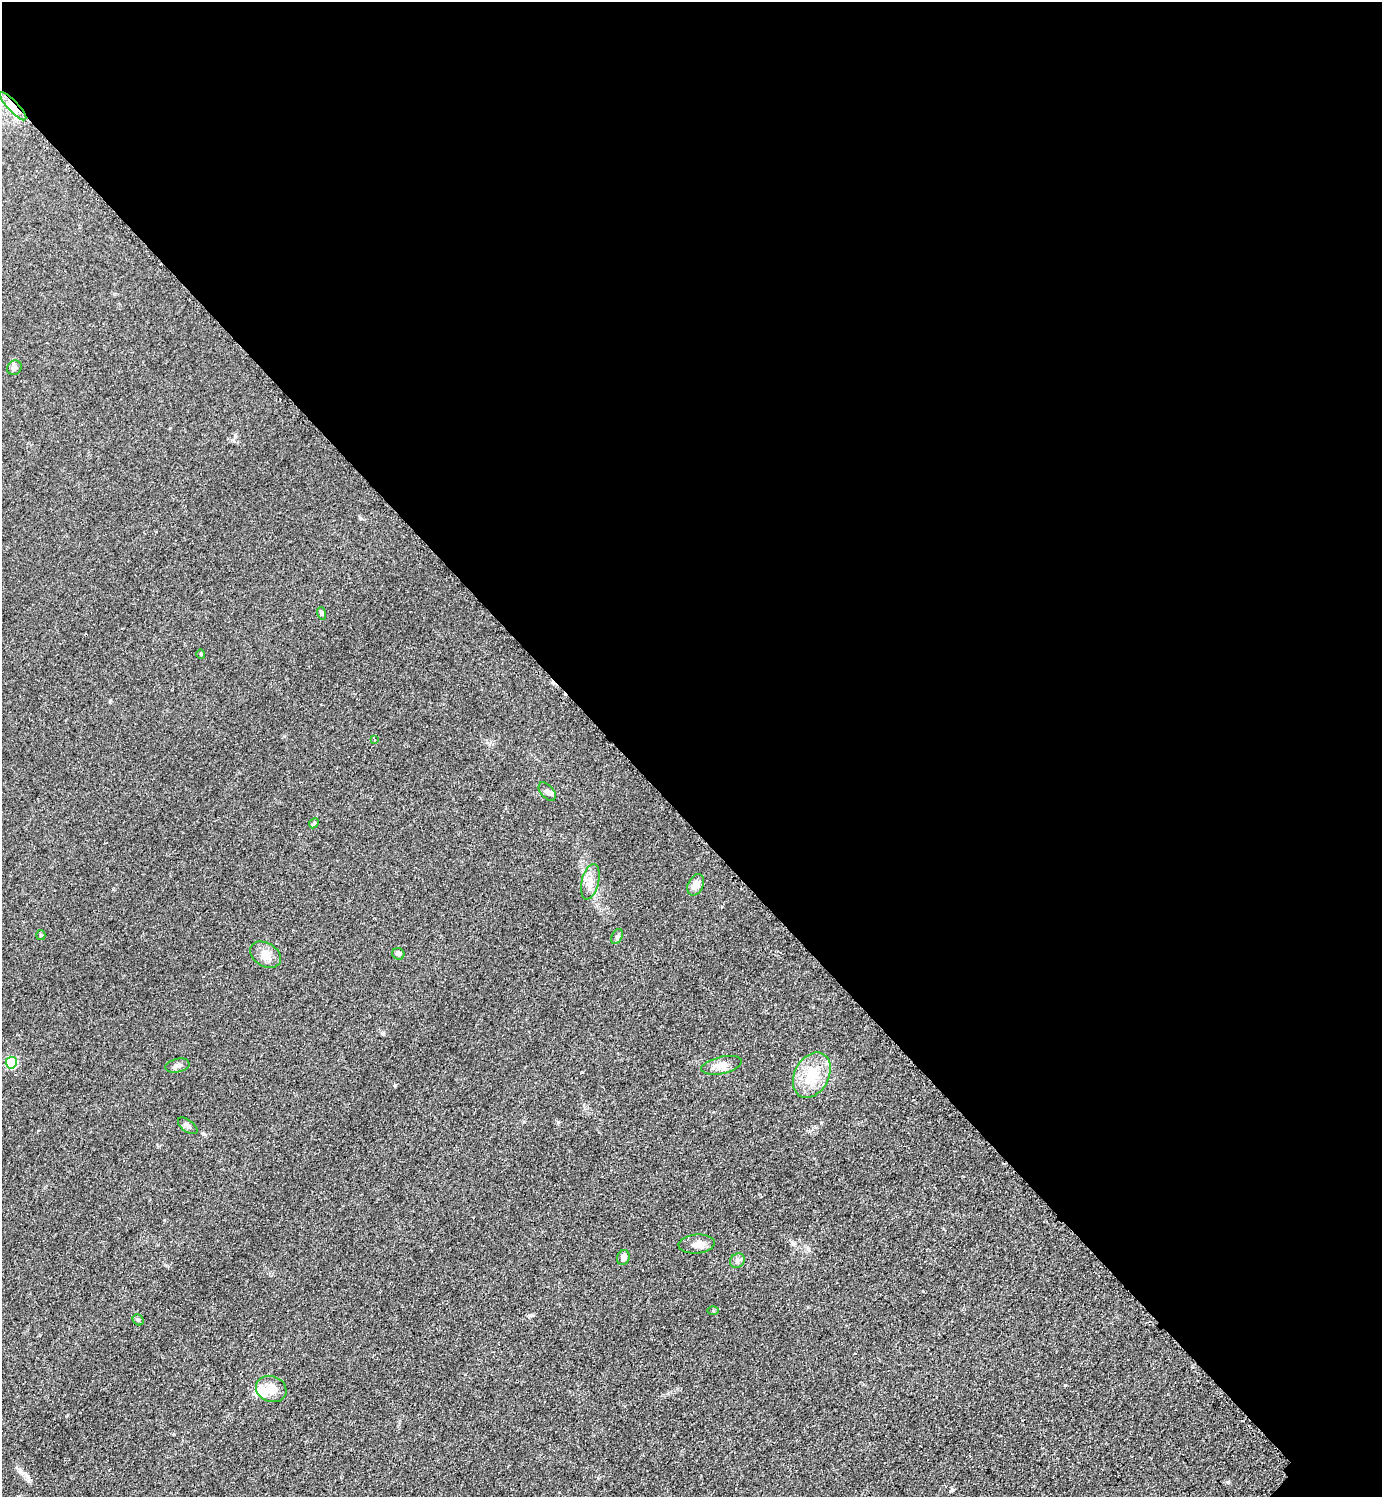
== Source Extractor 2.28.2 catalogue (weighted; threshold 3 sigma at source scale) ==
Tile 3 of 4 x 4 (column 3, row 1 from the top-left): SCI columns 3076-4455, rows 4494-5988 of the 6004 x 6004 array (HDU 1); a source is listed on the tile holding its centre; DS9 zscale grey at full resolution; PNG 1384 x 1499 px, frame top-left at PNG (2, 2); each listed source drawn as its Kron ellipse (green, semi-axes under 4 px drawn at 4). Shown black and unused: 55% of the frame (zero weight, under 2 of 3 exposures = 1% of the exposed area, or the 3 px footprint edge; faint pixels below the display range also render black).
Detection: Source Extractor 2.28.2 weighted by HDU 2 'WHT'; one run over the whole footprint, this tile lists its part. Background 0.0782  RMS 0.0082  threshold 0.0367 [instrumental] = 3 sigma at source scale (4.5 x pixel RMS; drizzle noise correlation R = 1.50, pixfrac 1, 0.05/0.05 arcsec/px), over >= 5 px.
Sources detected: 25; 1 inside a brighter listed object's ellipse — not listed separately; the other 24 listed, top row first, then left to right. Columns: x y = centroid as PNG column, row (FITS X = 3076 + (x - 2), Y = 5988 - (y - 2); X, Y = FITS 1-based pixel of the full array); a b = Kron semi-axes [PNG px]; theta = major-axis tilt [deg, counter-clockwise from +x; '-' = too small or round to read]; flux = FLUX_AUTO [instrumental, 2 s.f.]
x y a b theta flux
13 106 18 5 -47 6.9
14 368 8 6 47 2.4
321 613 6 4 -71 1.2
201 654 4 4 - 0.98
374 740 3 2 - 0.82
547 792 11 6 -49 2.8
314 823 5 4 - 1
590 882 18 8 77 7.4
696 885 11 7 63 6.4
41 935 5 4 - 1
617 936 8 5 64 1.5
398 954 6 5 - 2.6
265 955 16 11 -31 8
11 1063 6 5 - 65
721 1065 20 8 12 8.4
177 1066 12 6 12 3.4
812 1075 24 17 61 24
188 1126 11 5 -37 2.4
697 1244 18 9 5 6.7
623 1258 7 6 - 3.9
737 1261 8 7 - 2.7
713 1311 6 4 -1 0.92
138 1320 6 5 - 1.4
271 1389 15 13 -21 12
Overlapping masked pixels (flux is a lower limit): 1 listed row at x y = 13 106
Unlisted compact peaks at least as high as the median listed source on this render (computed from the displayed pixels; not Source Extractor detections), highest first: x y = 395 1085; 1065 1385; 558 1122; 532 1315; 204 1134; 793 1244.